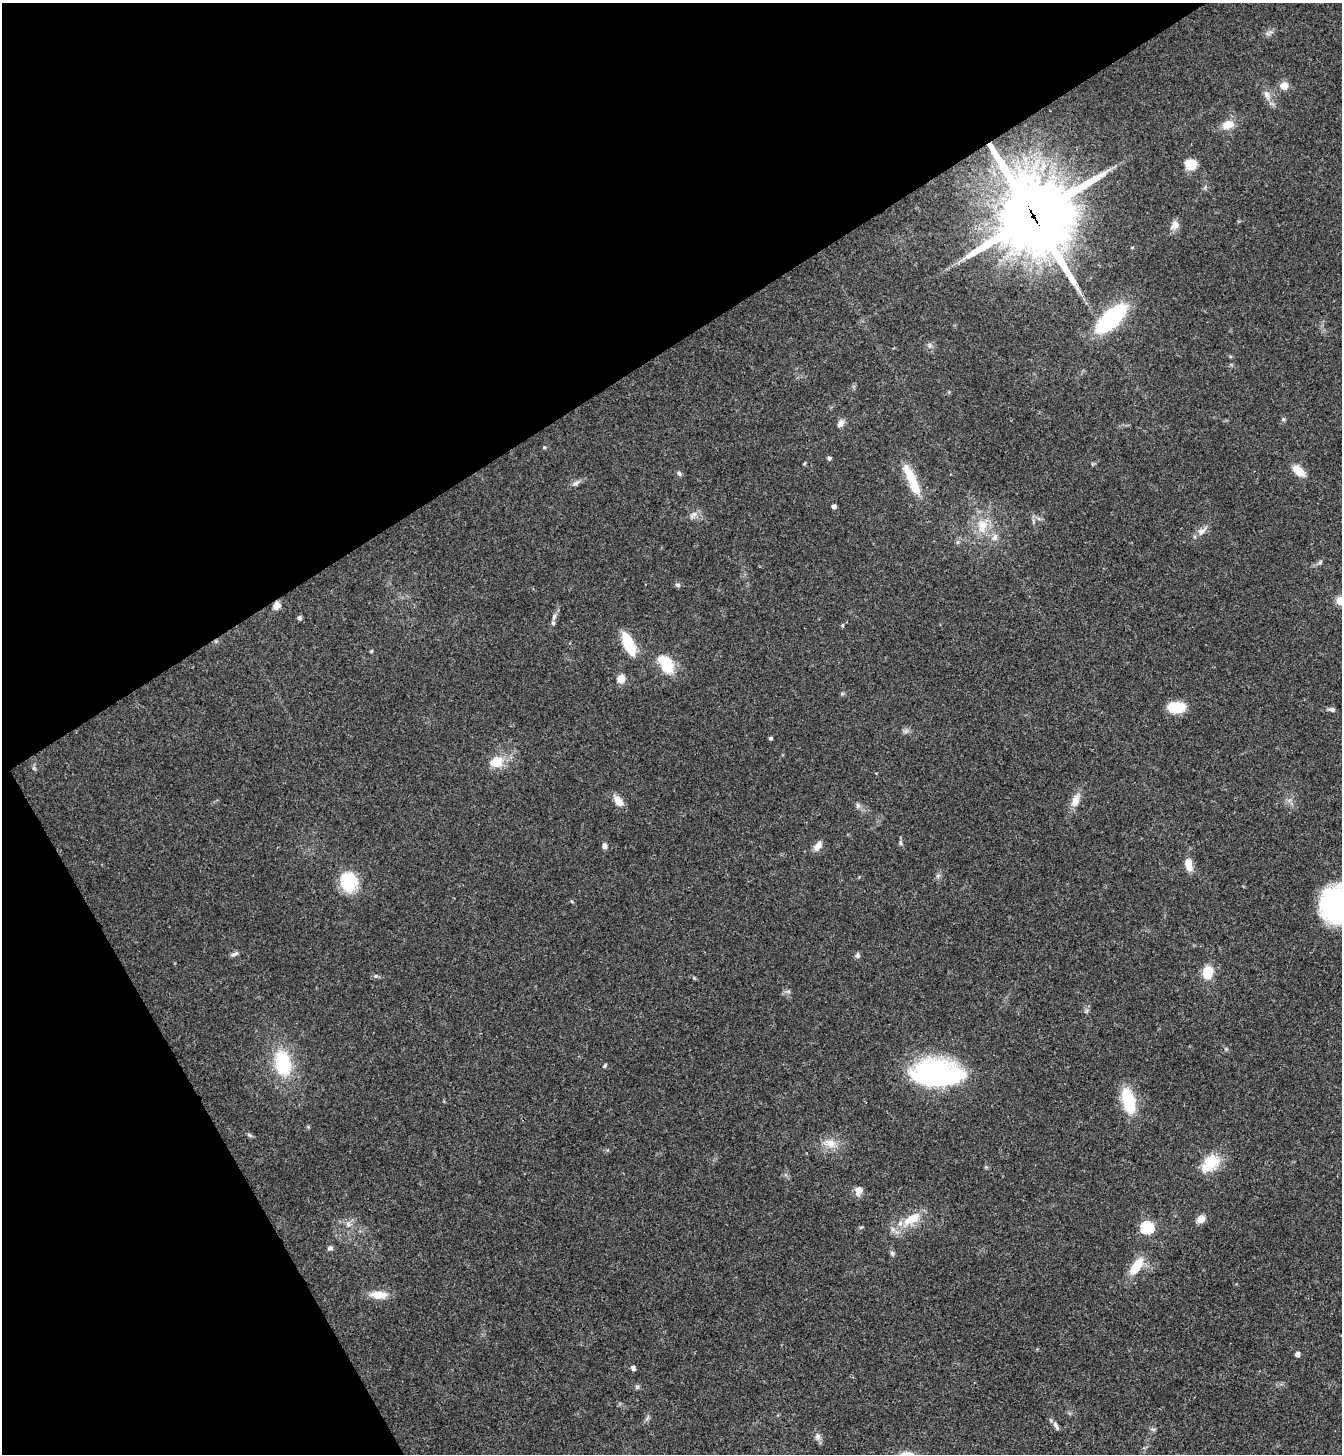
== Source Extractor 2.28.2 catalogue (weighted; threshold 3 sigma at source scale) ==
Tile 5 of 4 x 4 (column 1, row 2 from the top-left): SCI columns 159-1498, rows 2912-4363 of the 5812 x 5818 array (HDU 1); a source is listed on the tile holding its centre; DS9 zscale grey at full resolution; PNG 1344 x 1456 px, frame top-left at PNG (2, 3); no overlay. Shown black and unused: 31% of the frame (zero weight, under 3 of 4 exposures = <1% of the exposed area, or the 3 px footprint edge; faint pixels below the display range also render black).
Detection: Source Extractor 2.28.2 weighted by HDU 2 'WHT'; one run over the whole footprint, this tile lists its part. Background 0.0593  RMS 0.0051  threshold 0.0228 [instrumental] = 3 sigma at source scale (4.5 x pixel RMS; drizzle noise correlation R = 1.50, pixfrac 1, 0.05/0.05 arcsec/px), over >= 5 px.
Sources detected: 69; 1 inside a brighter object's white glare — not listed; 1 inside a brighter listed object's ellipse — not listed separately; the other 67 listed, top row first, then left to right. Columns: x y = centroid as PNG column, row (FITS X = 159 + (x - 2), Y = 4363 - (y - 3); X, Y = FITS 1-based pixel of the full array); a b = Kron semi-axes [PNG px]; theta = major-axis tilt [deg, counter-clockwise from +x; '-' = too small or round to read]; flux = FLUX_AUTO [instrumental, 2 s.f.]
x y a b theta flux
1284 86 5 5 - 12
1267 95 13 7 -64 2.9
1227 125 16 10 19 6.5
1191 164 11 9 -16 9.4
1033 216 26 24 -58 4600
1175 225 14 9 41 3.2
1111 318 28 12 43 61
929 346 7 4 90 1
841 423 11 7 61 2.3
544 447 5 4 - 0.61
829 458 5 4 - 1
1298 471 15 8 -40 6.9
679 474 7 5 -62 0.97
576 483 10 5 25 1.7
914 485 50 11 -68 15
834 506 4 4 - 2
693 515 14 6 44 2.3
982 526 20 13 79 9.3
1201 531 13 7 32 2.8
995 537 10 7 57 2.4
1320 562 6 4 46 0.89
677 585 6 5 - 0.97
1340 601 5 5 - 21
277 606 10 8 61 2.9
554 616 9 4 64 1.4
299 618 6 5 - 1.1
629 644 22 8 -66 20
371 651 5 4 - 0.51
664 661 18 10 -23 11
621 679 8 7 - 4.8
1177 707 17 9 3 15
1331 709 9 5 -6 1.4
771 738 5 3 - 0.68
496 762 15 12 26 9.6
618 801 14 8 -54 4.9
1075 801 17 10 67 4.9
858 805 8 5 -71 1.2
901 843 6 4 -88 0.85
604 846 7 6 - 1.8
818 846 13 7 57 3.3
1189 865 15 7 -79 5.3
349 882 23 19 -76 18
1340 905 33 31 -70 99
235 954 12 4 25 1.4
858 955 8 6 89 1.2
1207 972 10 8 85 14
375 976 6 4 89 0.67
283 1063 27 17 -77 28
605 1065 5 4 - 0.69
936 1073 51 26 -3 84
1128 1101 27 13 -76 21
249 1135 7 4 -21 0.9
830 1143 17 11 -15 6.1
1210 1163 25 15 46 14
859 1190 10 8 75 3.6
911 1219 25 14 30 11
1201 1219 9 7 39 4.2
348 1224 9 7 -87 2.2
1147 1227 6 6 - 54
330 1248 8 6 5 1.3
892 1253 8 5 -71 1.1
1136 1266 25 11 55 10
379 1295 20 9 -3 7.5
1297 1354 4 4 - 2.6
633 1368 6 5 - 1.4
1056 1425 13 5 -62 1.8
818 1437 9 7 77 2
Overlapping masked pixels (flux is a lower limit): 2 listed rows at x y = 1033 216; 277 606
Isophote crosses this tile's border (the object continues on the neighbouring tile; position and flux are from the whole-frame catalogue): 2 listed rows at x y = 1340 601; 1340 905